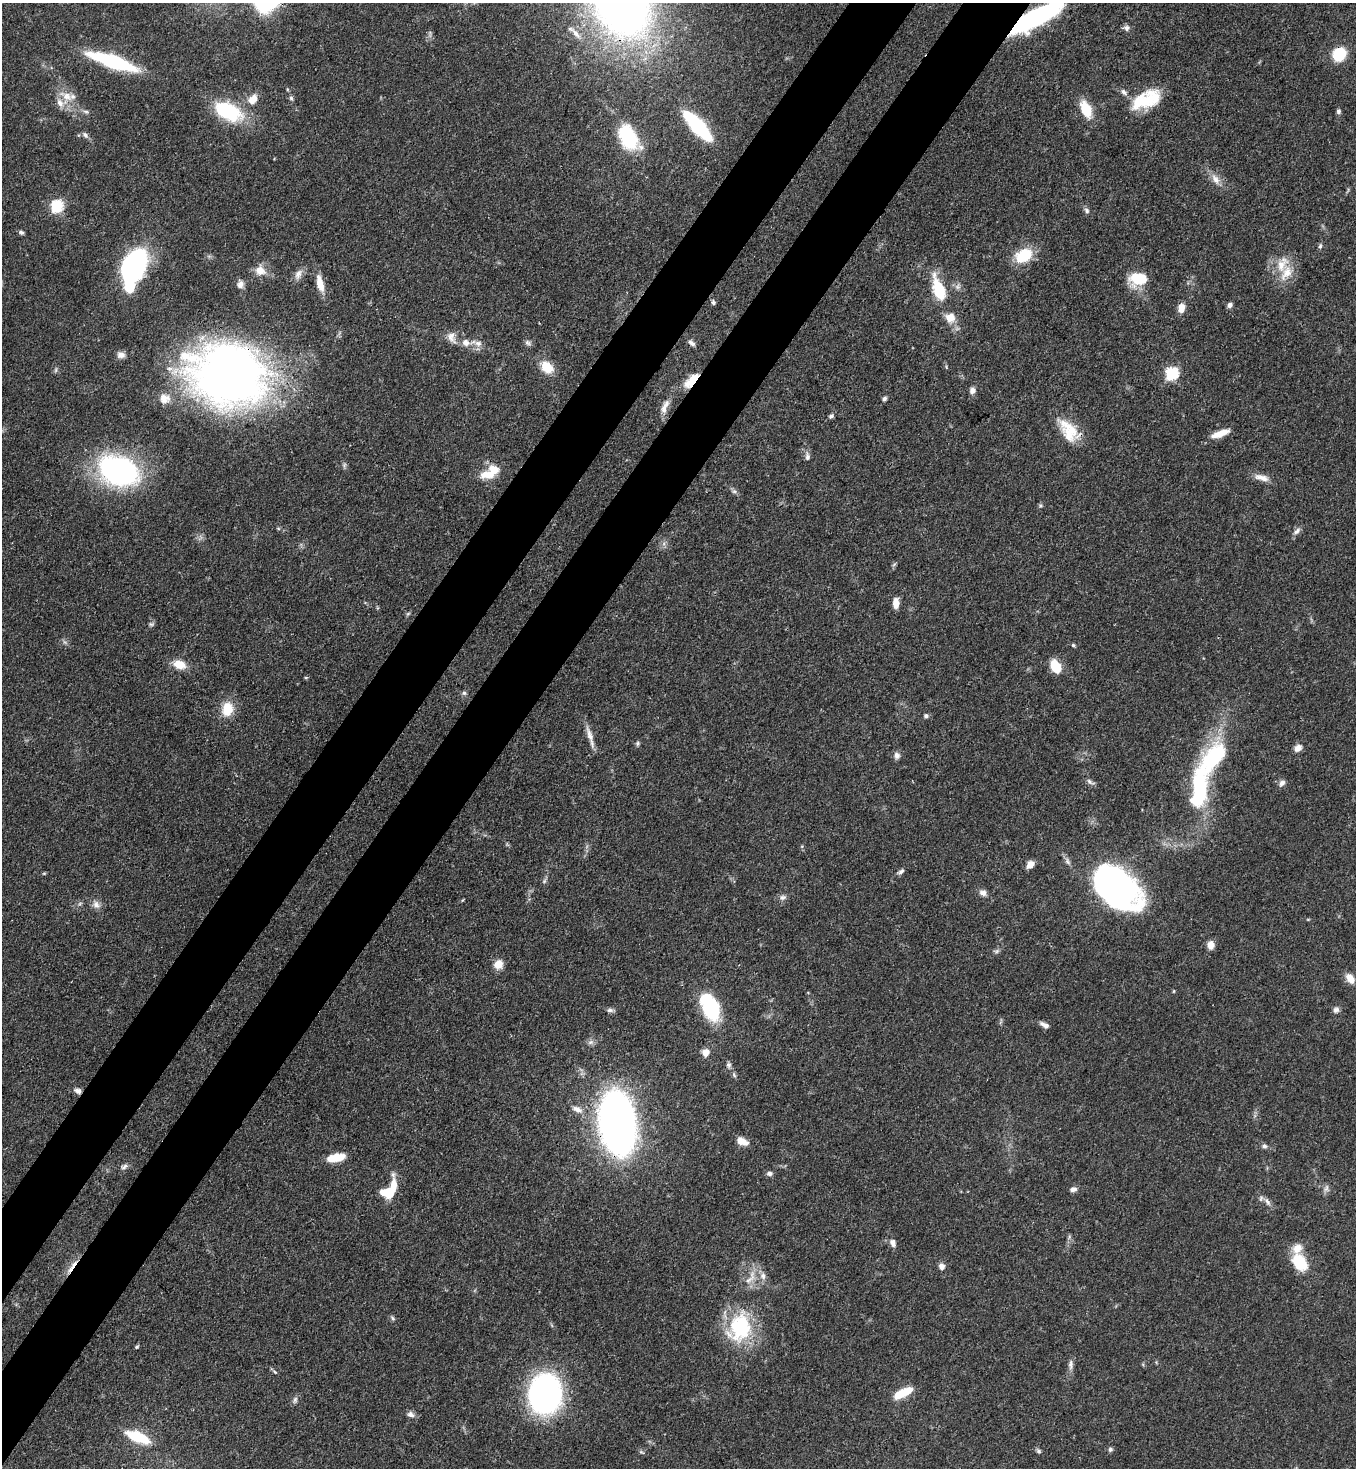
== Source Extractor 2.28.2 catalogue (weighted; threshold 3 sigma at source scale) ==
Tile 7 of 4 x 4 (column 3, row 2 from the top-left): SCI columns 3070-4423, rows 2990-4455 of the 6001 x 5979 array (HDU 1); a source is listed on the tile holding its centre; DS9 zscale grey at full resolution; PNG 1358 x 1470 px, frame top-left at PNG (2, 3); no overlay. Shown black and unused: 9% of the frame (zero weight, under 3 of 4 exposures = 7% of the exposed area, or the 3 px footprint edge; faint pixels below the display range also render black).
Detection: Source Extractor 2.28.2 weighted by HDU 2 'WHT'; one run over the whole footprint, this tile lists its part. Background 0.0699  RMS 0.0036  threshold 0.0163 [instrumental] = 3 sigma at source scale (4.5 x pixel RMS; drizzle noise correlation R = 1.50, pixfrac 1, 0.05/0.05 arcsec/px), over >= 5 px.
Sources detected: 140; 3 inside a brighter object's white glare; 1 long thin detection or spike segment (spike, bleed or trail) — not listed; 9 inside a brighter listed object's ellipse — not listed separately; the other 127 listed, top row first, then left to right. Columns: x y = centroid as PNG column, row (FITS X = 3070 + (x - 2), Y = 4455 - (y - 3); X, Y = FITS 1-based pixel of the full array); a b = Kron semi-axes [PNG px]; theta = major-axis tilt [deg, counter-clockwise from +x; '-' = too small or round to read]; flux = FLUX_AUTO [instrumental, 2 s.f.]
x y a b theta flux
625 13 15 12 77 61
1036 17 52 14 29 60
1126 28 8 7 - 1.3
576 33 17 6 -51 2.3
1339 54 12 10 53 15
113 62 46 11 -19 38
67 96 22 19 -61 7.3
291 98 6 5 - 0.73
253 99 15 11 50 4.2
1148 100 36 19 18 17
1086 109 18 9 -64 11
86 111 8 4 -9 0.85
228 111 34 18 -27 25
1338 112 5 5 - 0.93
697 126 33 10 -47 40
85 135 9 6 -51 1.2
628 137 35 21 -65 21
1215 179 17 9 -56 3.4
57 206 6 6 - 44
1087 210 9 5 -61 0.99
21 232 7 5 -31 0.83
1320 246 7 5 88 0.77
1023 255 19 14 31 12
1282 264 25 14 68 7.7
130 268 17 11 -64 59
260 271 14 12 -27 4.5
298 274 16 9 64 2.4
1139 279 17 11 6 15
320 283 22 8 -76 5.2
240 284 11 8 -89 1.9
939 290 25 11 -71 17
713 302 5 4 - 0.92
1230 305 6 5 - 1.2
1181 308 10 7 81 3.5
950 317 12 11 - 4.2
451 337 17 10 -74 3
466 343 9 8 - 2.5
478 343 12 8 -11 2.3
528 343 9 6 -37 1.1
692 343 9 6 -39 1.4
121 355 10 8 -8 1.9
547 367 14 11 -43 7.6
1172 373 6 6 - 52
228 375 78 59 -17 260
691 380 24 9 47 6.2
972 390 7 7 - 1.7
884 398 5 5 - 0.93
664 409 14 8 -86 2.5
831 416 7 5 44 0.89
1069 431 33 18 -50 11
1220 433 20 6 20 5.1
807 457 11 6 -89 1.3
118 471 39 28 -23 80
487 475 19 10 2 6
1261 477 21 8 -15 3.2
734 491 7 6 - 0.91
1040 506 6 5 - 0.56
1297 531 12 6 42 1.6
896 603 12 7 88 3.2
408 614 6 4 2 0.53
151 624 8 5 9 0.75
1073 645 5 5 - 0.51
179 664 14 9 -18 5.9
1055 667 13 9 -60 8.8
306 678 4 4 - 0.45
464 693 6 5 - 0.8
227 709 17 13 78 8.2
926 716 6 5 - 0.88
590 737 32 6 -74 3.3
637 743 6 5 - 0.67
1298 748 10 8 41 2.1
897 755 9 8 - 1.5
1214 757 49 24 50 34
1089 782 9 6 -50 1.2
1282 783 9 7 45 1.4
1199 790 45 17 84 40
1030 864 8 6 46 3.2
901 871 9 6 32 1.1
544 881 7 5 47 0.77
1115 886 53 28 -42 120
983 893 9 8 - 1.8
783 897 10 7 24 1.4
80 903 6 4 20 0.6
96 905 11 9 -64 2.2
1211 945 8 7 - 3.2
997 951 8 6 22 0.87
498 964 10 9 - 4.3
1350 978 14 9 -54 3.3
1174 991 5 3 - 0.34
710 1007 24 13 -66 34
610 1010 9 5 -6 1.1
1336 1010 8 8 - 1.3
1045 1025 10 5 -30 1.9
706 1052 9 8 - 2.9
728 1065 8 6 -89 1.1
734 1075 8 5 -66 0.77
78 1091 8 6 -22 1.7
577 1109 16 8 -26 3
617 1123 37 20 -83 360
742 1141 13 7 -23 3.9
1264 1146 7 6 - 1
336 1158 21 9 11 6.4
124 1167 10 6 24 1.2
769 1174 8 6 -1 1.1
1326 1188 11 6 67 1.3
1073 1189 9 6 12 1.4
389 1192 16 10 17 9.9
1267 1201 12 6 -53 1.7
1069 1237 7 4 73 0.67
893 1243 10 7 -69 1.9
1300 1262 25 17 -59 11
73 1265 17 6 57 3.2
942 1266 8 7 - 1.7
763 1276 10 8 -65 2
750 1278 28 9 59 4.8
393 1318 7 5 -43 0.74
740 1327 36 28 74 30
137 1347 6 4 48 0.51
1071 1364 15 6 90 1.7
275 1372 6 4 -45 0.52
545 1394 27 23 83 130
900 1395 17 8 33 8.5
295 1400 10 5 75 1.1
411 1414 10 7 -17 1.6
138 1437 28 11 -22 13
1110 1449 6 6 - 0.81
1038 1451 7 6 - 0.77
Overlapping masked pixels (flux is a lower limit): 8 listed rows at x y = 1036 17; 1339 54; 228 375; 691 380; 1069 431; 78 1091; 617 1123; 73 1265
Isophote crosses this tile's border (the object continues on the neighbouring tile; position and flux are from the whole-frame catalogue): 2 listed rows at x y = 625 13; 1036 17